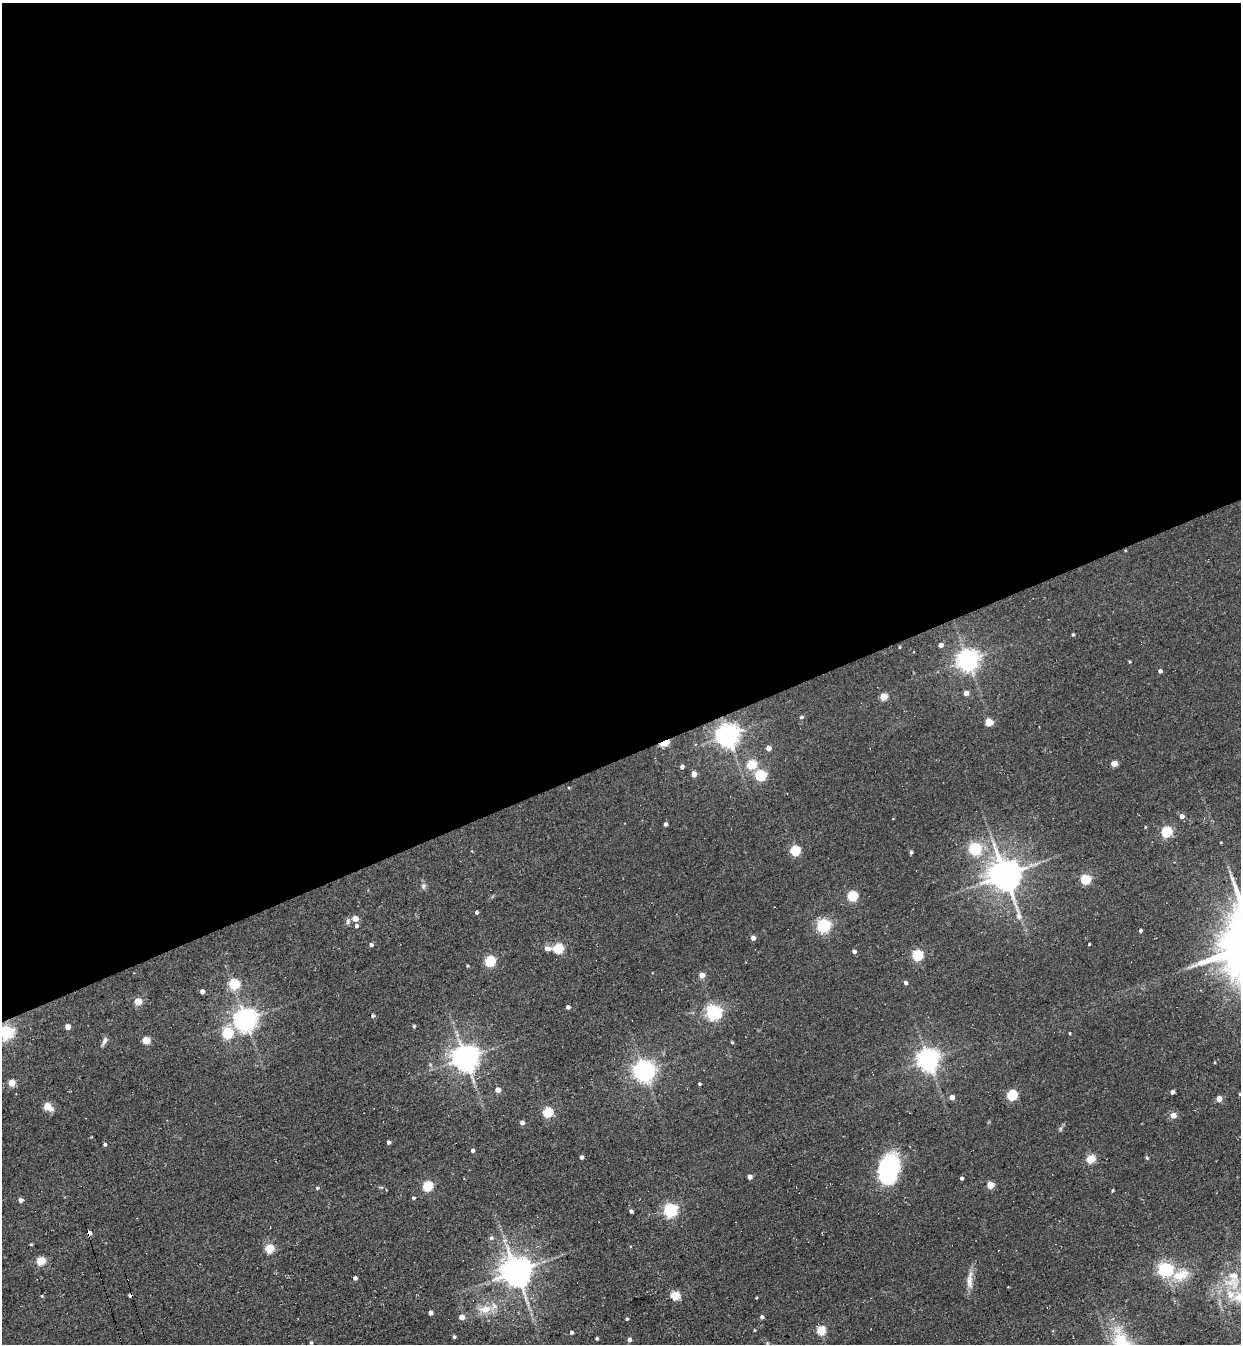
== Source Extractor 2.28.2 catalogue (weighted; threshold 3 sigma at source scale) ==
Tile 2 of 4 x 4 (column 2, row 1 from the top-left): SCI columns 1551-2789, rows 4088-5429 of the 5451 x 5491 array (HDU 1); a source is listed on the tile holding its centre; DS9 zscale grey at full resolution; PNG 1243 x 1346 px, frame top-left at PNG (2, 3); no overlay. Shown black and unused: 56% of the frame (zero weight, under 3 of 4 exposures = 7% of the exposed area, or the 3 px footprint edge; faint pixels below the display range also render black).
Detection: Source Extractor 2.28.2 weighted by HDU 2 'WHT'; one run over the whole footprint, this tile lists its part. Background 0.0858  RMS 0.014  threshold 0.0635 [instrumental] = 3 sigma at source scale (4.5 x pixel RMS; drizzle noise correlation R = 1.50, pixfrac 1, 0.05/0.05 arcsec/px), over >= 5 px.
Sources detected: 122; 2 cosmic-ray / hot-pixel residue — not listed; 3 inside a brighter listed object's ellipse — not listed separately; the other 117 listed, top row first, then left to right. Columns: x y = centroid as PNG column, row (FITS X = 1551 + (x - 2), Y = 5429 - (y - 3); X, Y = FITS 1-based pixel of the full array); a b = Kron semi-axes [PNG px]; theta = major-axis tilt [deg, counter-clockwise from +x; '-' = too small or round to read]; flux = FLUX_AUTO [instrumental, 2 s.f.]
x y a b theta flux
1073 634 4 3 - 1.7
940 645 4 4 - 6.4
968 660 7 7 - 990
1130 662 3 3 - 1.4
1160 671 4 4 - 3.5
966 693 4 4 - 7.6
883 697 5 4 - 33
801 717 5 4 - 2.3
989 722 4 4 - 38
727 735 7 7 - 1200
664 743 7 4 21 65
768 748 4 4 - 9
751 764 5 5 - 70
1114 764 4 4 - 20
682 767 4 4 - 4.8
694 774 4 4 - 11
760 775 5 5 - 120
1181 816 5 4 - 7.2
665 824 4 4 - 3.6
1166 832 5 5 - 120
975 849 5 5 - 190
795 851 5 5 - 95
911 852 4 4 - 3
1005 875 10 9 - 2900
1085 879 5 5 - 93
423 886 8 7 - 4
852 896 5 5 - 96
476 912 4 3 - 3.1
355 918 5 4 - 15
348 921 8 6 64 4
356 926 4 4 - 3.2
823 926 6 5 - 260
1140 931 3 3 - 3.5
753 938 4 4 - 7.1
1089 944 3 2 - 1.2
371 945 4 4 - 3.3
547 948 12 6 -3 6.4
558 948 5 5 - 92
854 951 4 4 - 4.8
917 955 5 5 - 120
490 961 5 5 - 110
467 966 4 3 - 1.4
702 975 4 4 - 15
905 983 4 4 - 3.6
234 984 5 5 - 91
202 991 4 4 - 8.4
138 1001 5 4 - 38
568 1007 4 4 - 4.4
713 1012 6 6 - 390
372 1016 4 4 - 3
245 1020 7 7 - 1100
414 1026 4 4 - 2.1
68 1027 4 4 - 14
6 1032 6 6 - 290
227 1033 5 5 - 100
1070 1033 4 3 - 1.4
146 1040 5 5 - 39
104 1041 12 5 66 4.8
732 1042 4 3 - 1.6
465 1058 8 7 - 1700
928 1060 7 7 - 980
644 1071 7 7 - 890
11 1083 5 4 - 27
699 1084 3 3 - 1.8
498 1090 4 4 - 11
1172 1092 4 4 - 5.5
1240 1094 3 3 - 2.1
1012 1095 5 5 - 110
952 1097 4 4 - 11
1219 1099 4 4 - 13
47 1106 5 5 - 40
547 1112 5 5 - 96
1173 1115 4 4 - 15
522 1123 5 4 - 5.4
1060 1129 6 4 72 2.2
389 1142 4 3 - 4.3
105 1144 4 4 - 2.4
473 1150 4 3 - 4.4
581 1157 4 3 - 4.9
1146 1157 5 3 - 1.7
1091 1159 5 5 - 62
889 1168 26 17 75 170
749 1177 4 4 - 6.9
961 1178 3 3 - 3
990 1185 4 4 - 33
427 1186 5 5 - 100
317 1188 4 4 - 2.3
1112 1190 3 3 - 1.8
413 1198 4 3 - 2
20 1200 4 4 - 6.6
670 1210 6 5 - 270
631 1211 4 4 - 4
491 1238 6 5 - 2.7
505 1240 6 4 18 2.8
31 1244 4 3 - 1.4
269 1248 5 5 - 58
41 1261 5 5 - 54
1165 1270 6 6 - 340
516 1272 9 8 - 2600
1181 1275 26 14 20 30
355 1278 4 4 - 4
1233 1279 34 21 84 64
970 1280 25 7 88 13
675 1295 5 5 - 69
485 1309 20 11 8 21
430 1313 4 4 - 6.5
462 1317 4 4 - 14
762 1317 4 4 - 3.7
627 1319 4 3 - 2
754 1330 4 3 - 1.2
821 1330 5 5 - 58
571 1332 5 4 - 2.2
454 1337 4 4 - 2.5
597 1338 3 3 - 2
629 1340 4 4 - 4.7
311 1343 5 4 - 2.2
767 1343 5 3 - 1.5
Overlapping masked pixels (flux is a lower limit): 1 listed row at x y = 664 743
Isophote crosses this tile's border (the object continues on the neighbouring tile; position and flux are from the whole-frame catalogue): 2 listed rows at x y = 6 1032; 1240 1094